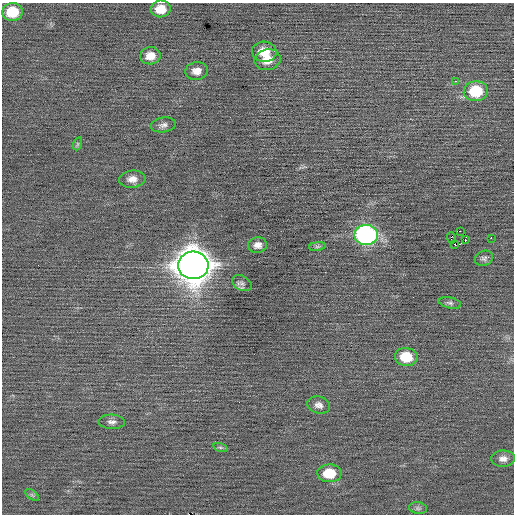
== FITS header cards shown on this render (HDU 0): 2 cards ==
NAXIS1  =                  512 / Axis length
NAXIS2  =                  512 / Axis length

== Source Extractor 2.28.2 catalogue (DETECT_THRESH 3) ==
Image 512 x 512 px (HDU 0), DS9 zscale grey, 1 PNG px = 1 image px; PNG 516 x 516 px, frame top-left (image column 1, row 512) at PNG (2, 3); each listed source drawn as its Kron ellipse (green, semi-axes under 4 px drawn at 4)
Background 0.00485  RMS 0.72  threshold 2.16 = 3 sigma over >= 5 px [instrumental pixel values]
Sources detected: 31; all 31 listed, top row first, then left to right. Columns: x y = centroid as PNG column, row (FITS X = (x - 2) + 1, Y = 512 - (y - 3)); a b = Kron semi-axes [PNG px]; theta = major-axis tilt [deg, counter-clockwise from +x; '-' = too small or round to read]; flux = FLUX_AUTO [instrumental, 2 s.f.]
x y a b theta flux
161 9 10 8 5 720
12 12 10 9 - 1200
264 52 12 10 -4 820
150 56 10 8 6 520
268 60 13 10 11 660
197 71 11 9 7 400
456 81 3 2 - 290
476 91 12 10 4 2000
163 125 13 7 8 210
77 144 6 4 71 71
132 179 13 8 5 380
460 231 2 2 - 570
366 235 12 10 -1 12000
451 238 6 3 -81 260
491 238 2 2 - 610
465 240 2 2 - 350
455 244 3 2 - 88
258 245 9 7 8 280
317 246 8 4 8 100
484 258 9 7 22 140
193 265 15 14 - 110000
242 283 10 7 -30 170
450 303 11 5 -12 140
406 357 11 9 -6 1300
319 405 11 8 -16 260
112 422 13 7 -2 230
220 447 7 3 -19 86
503 459 12 8 2 280
329 473 12 9 2 1200
32 495 8 4 -37 97
418 508 9 6 -8 130